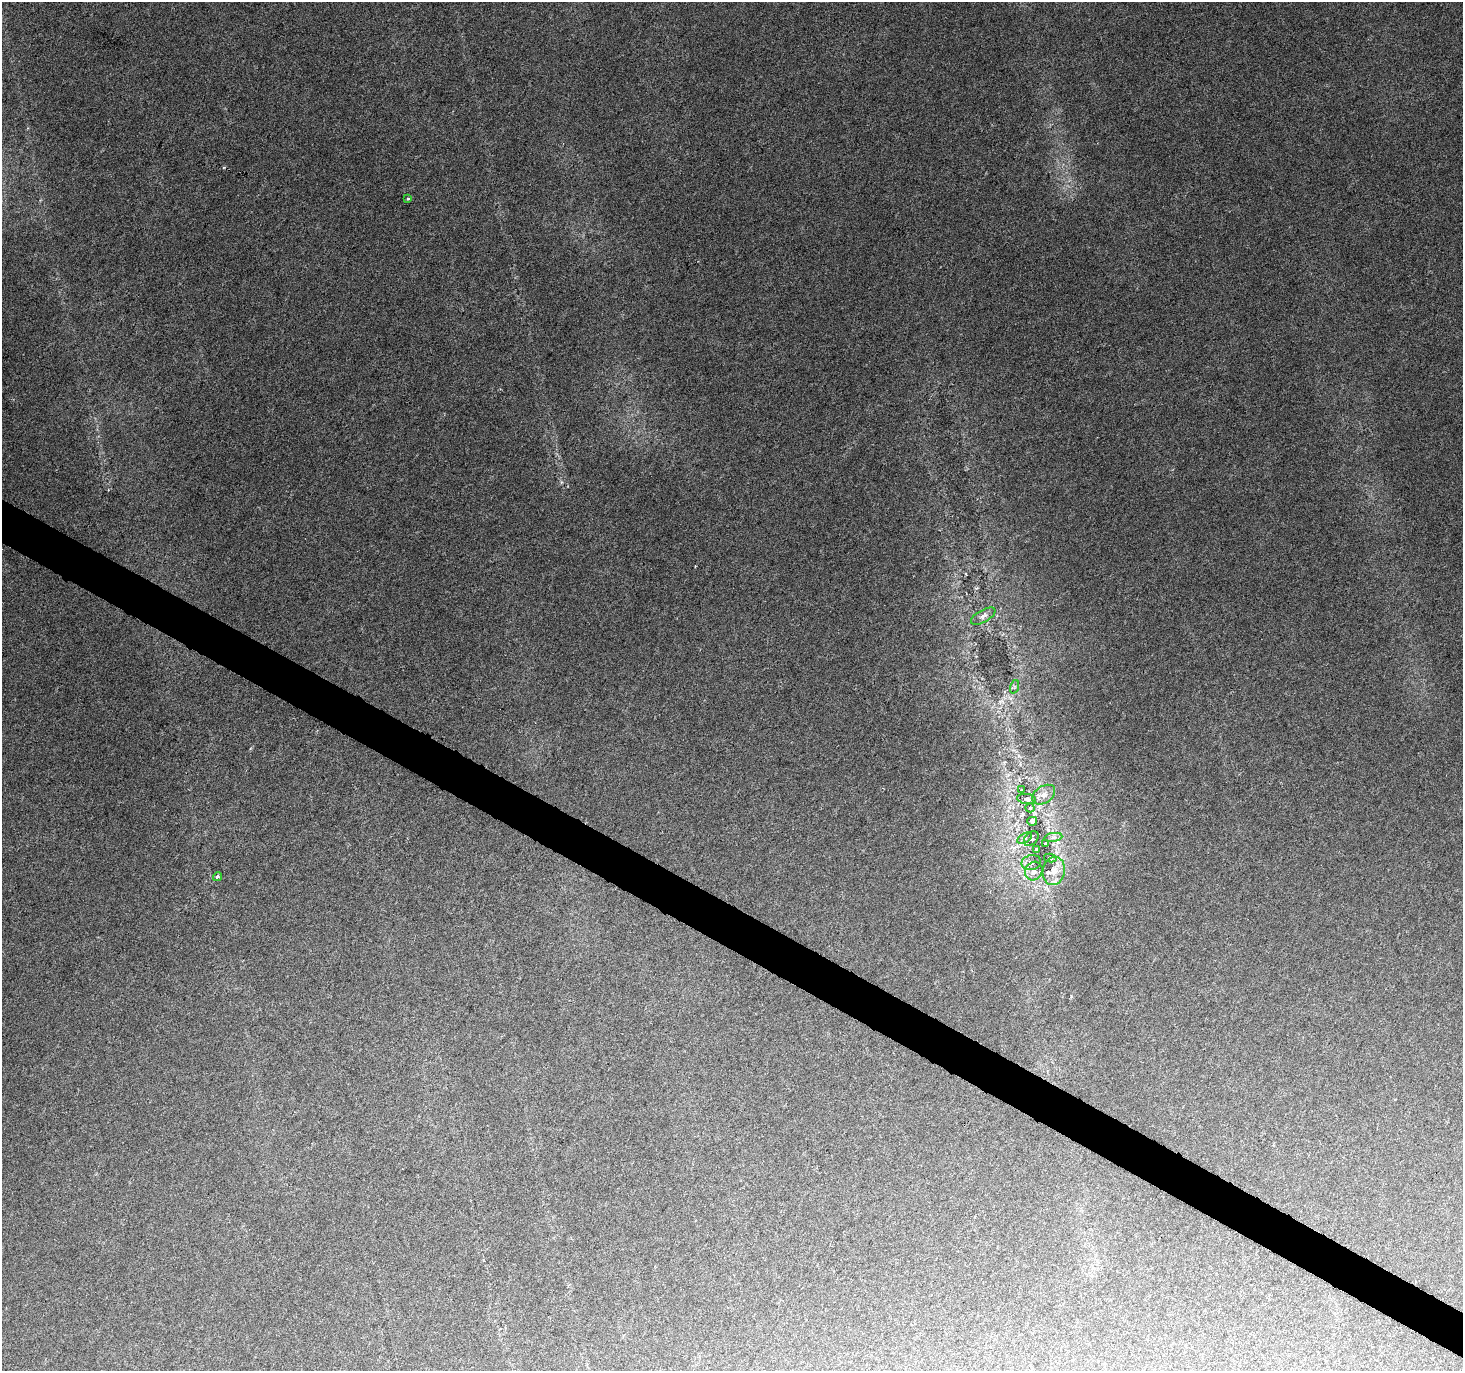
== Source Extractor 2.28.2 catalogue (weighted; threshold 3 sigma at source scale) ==
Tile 6 of 4 x 4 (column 2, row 2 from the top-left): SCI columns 1462-2922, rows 2932-4300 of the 5851 x 5929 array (HDU 1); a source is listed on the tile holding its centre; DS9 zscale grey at full resolution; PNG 1465 x 1373 px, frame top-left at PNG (2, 2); each listed source drawn as its Kron ellipse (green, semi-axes under 4 px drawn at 4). Shown black and unused: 3% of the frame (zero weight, under 3 of 6 exposures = <1% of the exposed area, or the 3 px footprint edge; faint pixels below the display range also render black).
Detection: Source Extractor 2.28.2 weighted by HDU 2 'WHT'; one run over the whole footprint, this tile lists its part. Background 0.0249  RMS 0.0023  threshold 0.00936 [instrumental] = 3 sigma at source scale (4.09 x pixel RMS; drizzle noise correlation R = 1.36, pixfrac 0.8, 0.0396/0.0396 arcsec/px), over >= 5 px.
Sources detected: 21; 1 cosmic-ray / hot-pixel residue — neither listed nor drawn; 2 inside a brighter listed object's ellipse — not listed separately; the other 18 listed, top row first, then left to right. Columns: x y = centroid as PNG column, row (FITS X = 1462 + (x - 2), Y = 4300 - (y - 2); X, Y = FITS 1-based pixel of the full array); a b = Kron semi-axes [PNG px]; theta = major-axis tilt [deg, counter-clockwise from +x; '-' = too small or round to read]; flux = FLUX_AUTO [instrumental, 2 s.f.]
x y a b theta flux
408 199 4 3 - 0.35
983 616 13 6 29 0.94
1014 687 7 4 72 0.42
1022 790 3 2 - 0.19
1044 795 13 8 34 1.4
1027 799 9 5 -8 0.73
1030 808 4 4 - 0.27
1032 821 5 4 - 2.4
1053 837 9 4 9 0.6
1025 838 8 4 32 0.57
1031 839 8 6 44 0.84
1045 843 3 3 - 0.32
1037 849 3 3 - 0.45
1050 858 6 4 -12 0.45
1031 863 10 7 11 1
1034 871 9 8 - 1.3
1054 871 14 11 79 2.4
217 877 5 4 - 0.48
Unlisted compact peaks at least as high as the median listed source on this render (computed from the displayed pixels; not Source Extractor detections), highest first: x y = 561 482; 976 588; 1071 996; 695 566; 966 574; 250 748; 1010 698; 40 200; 1019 756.